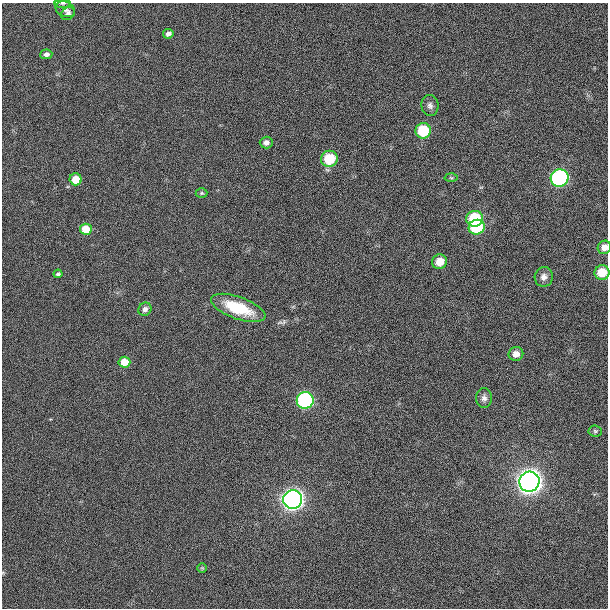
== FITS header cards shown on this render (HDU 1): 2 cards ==
NAXIS1  =                  606 / Width of image
NAXIS2  =                  606 / Height of image

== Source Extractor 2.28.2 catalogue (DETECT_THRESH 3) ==
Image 606 x 606 px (HDU 1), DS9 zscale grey, 1 PNG px = 1 image px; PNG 610 x 610 px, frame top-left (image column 1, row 606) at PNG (2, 3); each listed source drawn as its Kron ellipse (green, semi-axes under 4 px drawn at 4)
Background 5.61e-04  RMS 0.049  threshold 0.146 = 3 sigma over >= 5 px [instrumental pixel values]
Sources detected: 31; all 31 listed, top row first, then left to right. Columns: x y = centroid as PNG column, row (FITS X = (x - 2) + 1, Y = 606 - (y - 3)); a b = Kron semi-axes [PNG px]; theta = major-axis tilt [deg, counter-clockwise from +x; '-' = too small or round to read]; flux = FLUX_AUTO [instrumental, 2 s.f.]
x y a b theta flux
62 3 8 4 0 5.7
65 9 10 7 -24 16
68 14 7 6 - 9.5
168 34 5 5 - 13
46 54 6 5 - 14
430 106 10 8 -80 14
423 131 7 7 - 130
266 143 6 6 - 14
329 159 8 8 - 110
451 178 6 4 -2 4.7
560 178 9 8 - 450
76 179 6 6 - 61
202 193 6 5 - 4.3
475 219 8 8 - 160
477 227 8 7 - 170
86 229 6 5 - 90
604 247 7 6 - 22
440 262 7 7 - 45
602 273 7 7 - 59
58 274 4 3 - 5.7
544 277 10 9 - 18
238 308 28 11 -20 150
145 309 7 6 - 12
516 354 7 7 - 23
124 362 6 5 - 67
484 398 10 8 89 15
305 400 8 8 - 470
595 431 7 5 -5 5.7
529 482 10 10 - 2500
293 500 9 9 - 1700
202 568 5 5 - 3.9
At the frame edge (FLAGS 8, measured only in part): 3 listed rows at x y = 62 3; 604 247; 602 273